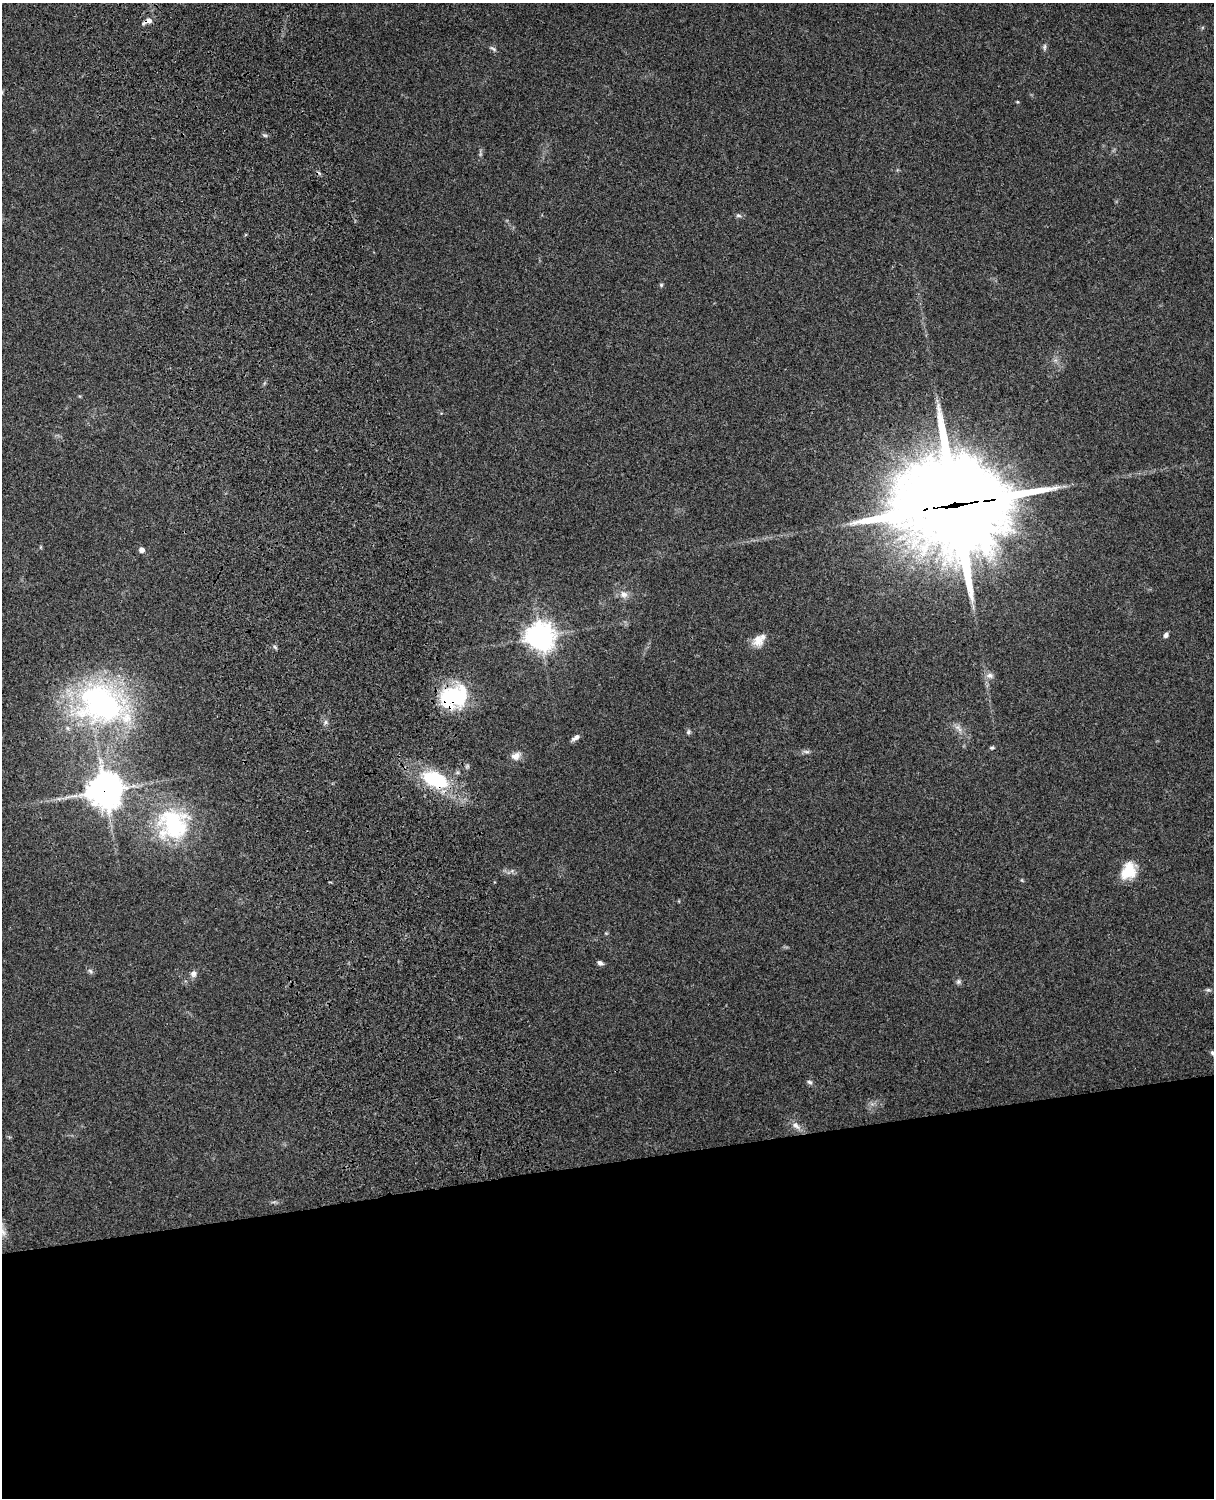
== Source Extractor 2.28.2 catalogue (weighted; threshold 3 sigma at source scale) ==
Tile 11 of 4 x 3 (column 3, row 3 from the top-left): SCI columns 2544-3755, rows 165-1660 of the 5088 x 4928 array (HDU 1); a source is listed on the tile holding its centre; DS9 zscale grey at full resolution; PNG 1216 x 1500 px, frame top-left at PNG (2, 3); no overlay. Shown black and unused: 22% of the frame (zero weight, under 3 of 4 exposures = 6% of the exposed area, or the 3 px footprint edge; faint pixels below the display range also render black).
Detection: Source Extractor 2.28.2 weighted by HDU 2 'WHT'; one run over the whole footprint, this tile lists its part. Background 0.216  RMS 0.0084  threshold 0.0376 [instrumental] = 3 sigma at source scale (4.5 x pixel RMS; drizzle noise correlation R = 1.50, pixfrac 1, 0.05/0.05 arcsec/px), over >= 5 px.
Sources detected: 38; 1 cosmic-ray / hot-pixel residue — not listed; the other 37 listed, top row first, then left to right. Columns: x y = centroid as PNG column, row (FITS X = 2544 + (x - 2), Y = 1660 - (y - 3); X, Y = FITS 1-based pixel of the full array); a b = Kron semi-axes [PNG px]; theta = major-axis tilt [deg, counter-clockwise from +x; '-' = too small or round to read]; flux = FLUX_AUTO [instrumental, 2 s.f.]
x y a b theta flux
148 21 13 6 22 4.4
1044 47 9 5 89 2
493 49 11 4 -29 1.7
1017 102 4 3 - 0.87
265 135 6 4 -18 1.3
738 215 8 5 -7 1.8
661 285 6 5 - 1.1
955 505 46 36 2 11000
141 550 5 4 - 4.7
624 594 11 10 - 5.3
1166 635 6 5 - 2.4
540 636 9 9 - 870
758 640 16 14 82 9.3
275 647 6 4 -70 1.3
990 675 11 7 -1 3.6
454 697 26 19 19 83
102 704 73 53 -21 200
326 722 7 4 90 1.8
958 728 14 6 -46 4.2
688 732 7 5 73 1.6
576 737 11 5 32 3.2
992 748 5 4 - 1.3
806 751 9 4 -9 2.1
516 756 13 10 26 5.5
435 779 28 16 -22 59
105 791 12 11 - 1400
173 824 41 41 - 87
1128 871 22 16 60 20
600 963 7 5 -22 2.4
90 971 7 5 -45 1.8
193 973 8 7 - 3.6
958 981 7 7 - 2
1208 990 7 5 -7 1.7
1212 1053 8 5 -57 1.8
810 1082 8 5 -18 1.9
796 1126 14 7 -40 5.5
3 1232 12 7 -66 4.2
Overlapping masked pixels (flux is a lower limit): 5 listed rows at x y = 148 21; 955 505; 454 697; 435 779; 105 791
Isophote crosses this tile's border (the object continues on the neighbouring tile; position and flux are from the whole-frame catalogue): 1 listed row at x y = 1212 1053